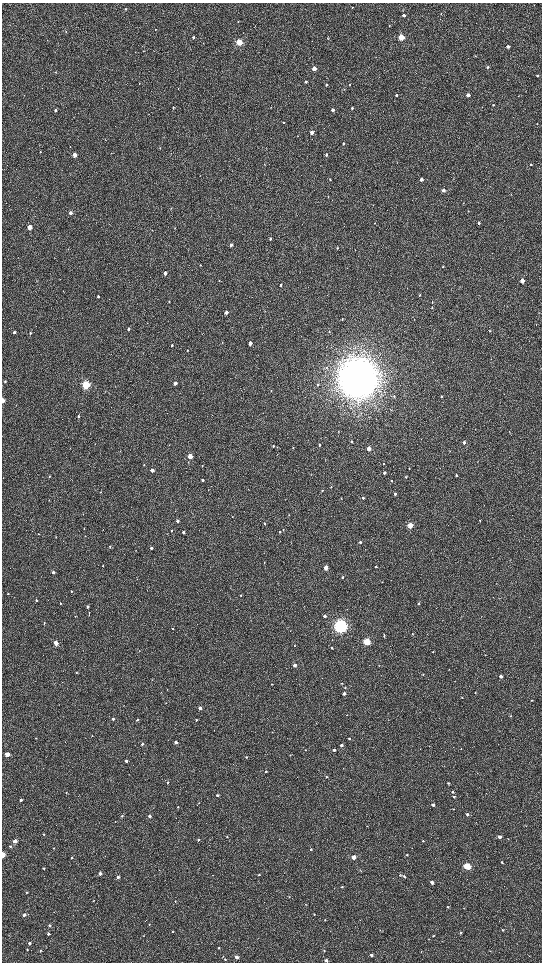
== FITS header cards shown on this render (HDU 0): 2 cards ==
NAXIS1  =                 1080 / length of data axis 1
NAXIS2  =                 1920 / length of data axis 2

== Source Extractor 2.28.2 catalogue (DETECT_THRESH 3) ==
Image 1080 x 1920 px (HDU 0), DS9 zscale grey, zoomed out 1/2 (1 PNG px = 2 x 2 image px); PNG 544 x 964 px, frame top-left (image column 1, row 1919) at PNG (2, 3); no overlay
Background 508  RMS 32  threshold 95.4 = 3 sigma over >= 5 px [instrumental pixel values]
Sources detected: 280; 1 cannot appear on this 1/2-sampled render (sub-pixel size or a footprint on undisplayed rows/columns) and is not listed; the other 279 listed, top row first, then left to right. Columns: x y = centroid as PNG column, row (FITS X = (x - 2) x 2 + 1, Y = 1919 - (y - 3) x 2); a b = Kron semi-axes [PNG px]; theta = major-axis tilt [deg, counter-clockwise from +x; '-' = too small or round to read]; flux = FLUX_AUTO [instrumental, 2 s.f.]
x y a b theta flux
125 9 2 2 - 4.5e+03
441 13 3 2 - 2.2e+03
404 15 2 2 - 1.8e+04
238 22 2 2 - 2.6e+03
389 26 2 2 - 1.8e+03
155 29 2 2 - 2.6e+03
66 31 3 2 - 2.9e+03
193 37 3 2 - 1.2e+04
401 37 3 3 - 3.3e+05
327 38 3 2 - 2.8e+03
239 42 3 3 - 3.9e+05
508 46 3 3 - 2.6e+04
143 51 2 2 - 2.3e+03
135 52 2 2 - 1.8e+03
487 67 3 3 - 1.1e+04
314 68 3 3 - 6.7e+04
55 72 3 2 - 2.9e+03
538 76 3 2 - 7.7e+03
306 82 3 2 - 9.3e+03
349 84 3 2 - 4.6e+03
326 85 3 2 - 7.4e+03
178 88 3 2 - 2.6e+03
344 90 2 2 - 2.1e+03
397 95 2 2 - 8.0e+03
468 95 3 3 - 2.9e+04
519 95 3 2 - 1.7e+03
493 105 3 3 - 4.2e+03
173 108 3 2 - 6.2e+03
352 108 3 2 - 9.5e+03
55 110 3 3 - 1.3e+04
332 110 3 2 - 2.5e+04
284 123 2 2 - 3.8e+03
537 124 3 2 - 2.3e+03
312 132 3 3 - 4.6e+04
298 136 2 2 - 2.0e+03
105 140 3 2 - 2.4e+03
343 144 3 2 - 8.3e+03
160 148 3 2 - 2.5e+03
40 152 3 2 - 2.9e+03
75 155 3 3 - 6.7e+04
326 155 3 2 - 1.2e+04
264 164 3 2 - 2.5e+03
531 164 2 2 - 8.2e+03
330 179 3 2 - 5.2e+03
421 179 3 2 - 2.4e+04
443 190 3 3 - 3.3e+04
511 194 3 2 - 2.7e+03
328 197 3 2 - 3.4e+03
468 211 3 2 - 3.3e+03
70 213 3 2 - 3.6e+04
375 223 3 2 - 2.4e+03
479 223 3 2 - 1.1e+04
29 227 3 3 - 1.2e+05
175 228 3 2 - 3.1e+03
152 230 3 2 - 2.1e+03
270 239 3 3 - 1.4e+04
231 245 3 3 - 2.4e+04
337 248 3 3 - 5.2e+03
200 265 2 2 - 3.1e+03
443 266 3 3 - 4.6e+03
165 273 3 2 - 3.0e+04
219 281 3 2 - 2.8e+03
522 281 3 3 - 7.0e+04
280 285 3 3 - 7.2e+03
420 295 3 3 - 6.0e+03
98 296 3 2 - 1.1e+04
169 302 3 2 - 4.2e+03
432 302 3 2 - 6.0e+03
432 308 3 2 - 4.5e+03
226 312 3 2 - 3.8e+04
539 313 3 2 - 2.8e+03
342 319 3 3 - 5.5e+03
536 324 3 3 - 3.2e+03
128 329 3 2 - 1.0e+04
490 331 3 2 - 3.1e+03
14 332 3 2 - 1.5e+04
329 332 3 3 - 5.1e+03
30 333 3 3 - 1.0e+04
250 343 3 3 - 5.1e+04
172 345 3 2 - 8.0e+03
187 350 2 2 - 3.8e+03
326 367 4 3 - 8.2e+03
358 378 15 14 - 2.0e+07
5 381 3 3 - 7.8e+03
175 383 3 2 - 3.3e+04
86 385 4 3 - 9.3e+05
318 385 4 3 - 9.6e+03
271 391 3 2 - 4.7e+03
394 396 3 3 - 7.2e+03
441 397 3 2 - 5.2e+03
2 400 3 2 - 5.7e+04
391 410 4 3 - 4.8e+03
78 416 3 2 - 1.1e+04
475 429 2 1 - 1.7e+03
338 431 3 2 - 3.9e+03
351 441 3 3 - 7.2e+03
464 442 3 3 - 1.6e+04
169 445 2 2 - 2.4e+03
319 445 3 2 - 9.0e+03
273 446 3 2 - 8.4e+03
293 448 3 3 - 3.9e+03
369 449 3 3 - 7.0e+04
450 451 3 2 - 2.5e+03
190 456 3 3 - 1.3e+05
188 462 4 2 - 4.5e+03
477 462 3 2 - 2.1e+03
144 464 3 3 - 4.6e+03
383 464 3 2 - 4.1e+03
202 466 2 2 - 2.8e+03
409 469 2 2 - 4.1e+03
152 470 3 2 - 4.0e+04
384 473 3 2 - 2.1e+04
457 475 3 3 - 9.9e+03
49 476 2 2 - 2.5e+03
406 477 3 3 - 5.2e+03
203 480 3 2 - 1.4e+04
391 481 2 2 - 4.4e+03
331 487 3 2 - 4.2e+03
208 490 2 1 - 1.9e+03
322 491 3 3 - 5.7e+03
100 492 3 2 - 3.1e+03
395 494 3 2 - 1.4e+04
341 498 3 2 - 3.7e+03
363 498 3 3 - 1.1e+04
49 500 3 2 - 2.9e+03
175 511 2 1 - 1.7e+03
83 514 3 2 - 1.7e+03
289 515 3 2 - 2.5e+03
232 517 2 2 - 2.7e+03
480 520 3 2 - 4.4e+03
177 521 3 3 - 1.3e+04
265 523 3 2 - 5.7e+03
410 525 3 3 - 2.1e+05
84 528 3 2 - 2.7e+03
283 530 3 2 - 3.1e+03
172 531 3 2 - 5.2e+03
183 532 3 2 - 1.2e+04
280 532 4 3 - 7.2e+03
39 534 3 2 - 3.5e+03
524 536 2 1 - 1.6e+03
56 537 3 1 - 2.4e+03
360 542 3 2 - 1.4e+04
110 547 3 2 - 5.6e+03
151 548 3 3 - 1.3e+04
136 551 3 2 - 2.9e+03
264 562 3 2 - 4.4e+03
103 566 3 2 - 3.8e+03
376 567 2 2 - 5.9e+03
326 568 3 3 - 8.6e+04
53 572 3 2 - 2.1e+04
342 577 3 2 - 1.0e+04
137 579 3 2 - 2.0e+03
382 582 2 2 - 2.4e+03
71 591 3 3 - 7.3e+03
8 594 3 3 - 5.6e+03
241 595 3 2 - 6.0e+03
36 600 3 3 - 7.5e+03
60 604 3 2 - 4.4e+03
418 604 3 2 - 8.3e+03
87 607 3 2 - 1.1e+04
89 613 6 2 88 4.9e+03
75 616 3 2 - 2.0e+03
325 616 3 3 - 1.7e+04
44 623 3 2 - 3.9e+03
340 626 5 5 - 2.4e+06
173 628 4 2 - 3.8e+03
290 631 2 1 - 1.5e+03
412 633 3 2 - 3.2e+03
384 636 4 3 - 5.6e+03
367 642 3 3 - 4.6e+05
56 643 3 3 - 1.2e+05
294 645 3 2 - 4.1e+03
332 648 3 2 - 6.4e+03
139 650 2 2 - 1.7e+03
433 652 2 2 - 2.5e+03
485 655 2 2 - 2.6e+03
295 665 3 2 - 3.4e+04
379 666 2 2 - 2.1e+03
77 672 3 3 - 4.1e+03
423 674 3 2 - 3.4e+03
501 676 3 2 - 2.7e+04
62 682 2 2 - 2.3e+03
342 683 2 2 - 2.7e+03
272 684 2 2 - 4.5e+03
344 693 3 2 - 3.7e+04
475 693 2 2 - 3.0e+03
462 698 3 2 - 4.4e+03
531 700 3 2 - 3.3e+03
166 703 3 2 - 3.2e+03
200 708 3 2 - 4.1e+04
347 715 2 2 - 2.1e+03
511 716 3 2 - 3.5e+03
113 719 3 2 - 1.5e+04
137 720 3 3 - 1.2e+04
196 720 3 2 - 7.2e+03
272 732 3 2 - 2.3e+03
92 736 3 2 - 3.5e+03
36 738 3 2 - 3.1e+03
349 739 3 2 - 1.1e+04
65 742 2 2 - 1.8e+03
176 742 3 3 - 2.6e+04
142 744 3 2 - 1.0e+04
341 745 3 2 - 2.1e+04
461 748 2 2 - 2.3e+03
305 750 3 2 - 3.1e+03
334 750 3 2 - 1.5e+04
144 753 2 1 - 1.9e+03
7 755 3 3 - 1.1e+05
290 755 3 3 - 3.2e+03
246 757 3 2 - 6.5e+03
126 761 3 3 - 1.6e+04
343 768 3 2 - 2.4e+03
266 771 3 3 - 8.7e+03
326 777 3 2 - 6.8e+03
167 782 3 2 - 9.4e+03
449 783 3 3 - 9.2e+03
452 792 3 3 - 8.4e+03
66 793 3 3 - 4.5e+03
217 795 3 2 - 1.6e+04
454 796 3 3 - 9.1e+03
21 800 2 2 - 1.3e+04
199 803 2 2 - 3.2e+03
433 805 3 2 - 1.9e+04
178 807 3 2 - 3.9e+03
453 809 3 2 - 2.8e+03
467 814 3 3 - 1.3e+04
122 816 3 3 - 7.4e+03
149 816 3 2 - 2.3e+04
115 821 2 2 - 2.4e+03
44 834 3 2 - 5.0e+03
227 837 2 2 - 5.5e+03
499 837 3 3 - 2.7e+04
198 840 3 3 - 1.2e+04
15 841 3 3 - 6.8e+04
423 841 3 2 - 5.4e+03
10 846 3 3 - 6.5e+03
53 848 2 2 - 3.9e+03
311 849 3 2 - 6.3e+03
3 855 3 2 - 1.4e+05
407 855 3 2 - 6.0e+03
353 857 3 3 - 6.2e+04
72 858 2 2 - 4.0e+03
502 862 3 2 - 7.6e+03
467 866 3 3 - 4.1e+05
361 871 3 2 - 2.5e+03
100 874 3 2 - 2.3e+04
259 875 3 3 - 5.6e+03
400 875 4 3 - 5.0e+03
118 877 3 2 - 2.2e+04
404 877 3 3 - 8.1e+03
432 883 3 3 - 2.8e+04
342 886 3 2 - 4.1e+03
26 892 2 2 - 5.8e+03
289 897 3 2 - 4.2e+03
93 901 3 2 - 2.6e+03
175 901 3 3 - 4.1e+03
306 904 3 2 - 3.1e+03
448 907 3 2 - 5.1e+03
314 914 3 3 - 5.2e+03
24 915 3 3 - 2.4e+04
325 920 3 2 - 3.6e+03
149 924 3 2 - 5.0e+03
50 925 3 3 - 1.1e+04
503 930 3 3 - 7.3e+03
173 932 3 3 - 4.1e+03
460 933 3 2 - 5.3e+03
48 934 3 3 - 1.5e+04
144 936 2 1 - 1.7e+03
433 936 3 2 - 4.7e+03
29 943 3 2 - 1.4e+04
219 948 3 3 - 7.3e+03
27 950 3 2 - 6.1e+03
324 950 3 3 - 5.0e+03
40 951 3 2 - 4.7e+03
371 955 3 3 - 1.6e+04
223 956 3 2 - 3.2e+03
237 957 3 3 - 2.9e+04
225 959 3 3 - 6.2e+03
326 960 3 3 - 1.8e+04
At the frame edge (FLAGS 8, measured only in part): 3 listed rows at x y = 2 400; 3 855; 326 960
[1 sub-pixel or undisplayed-footprint detection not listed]